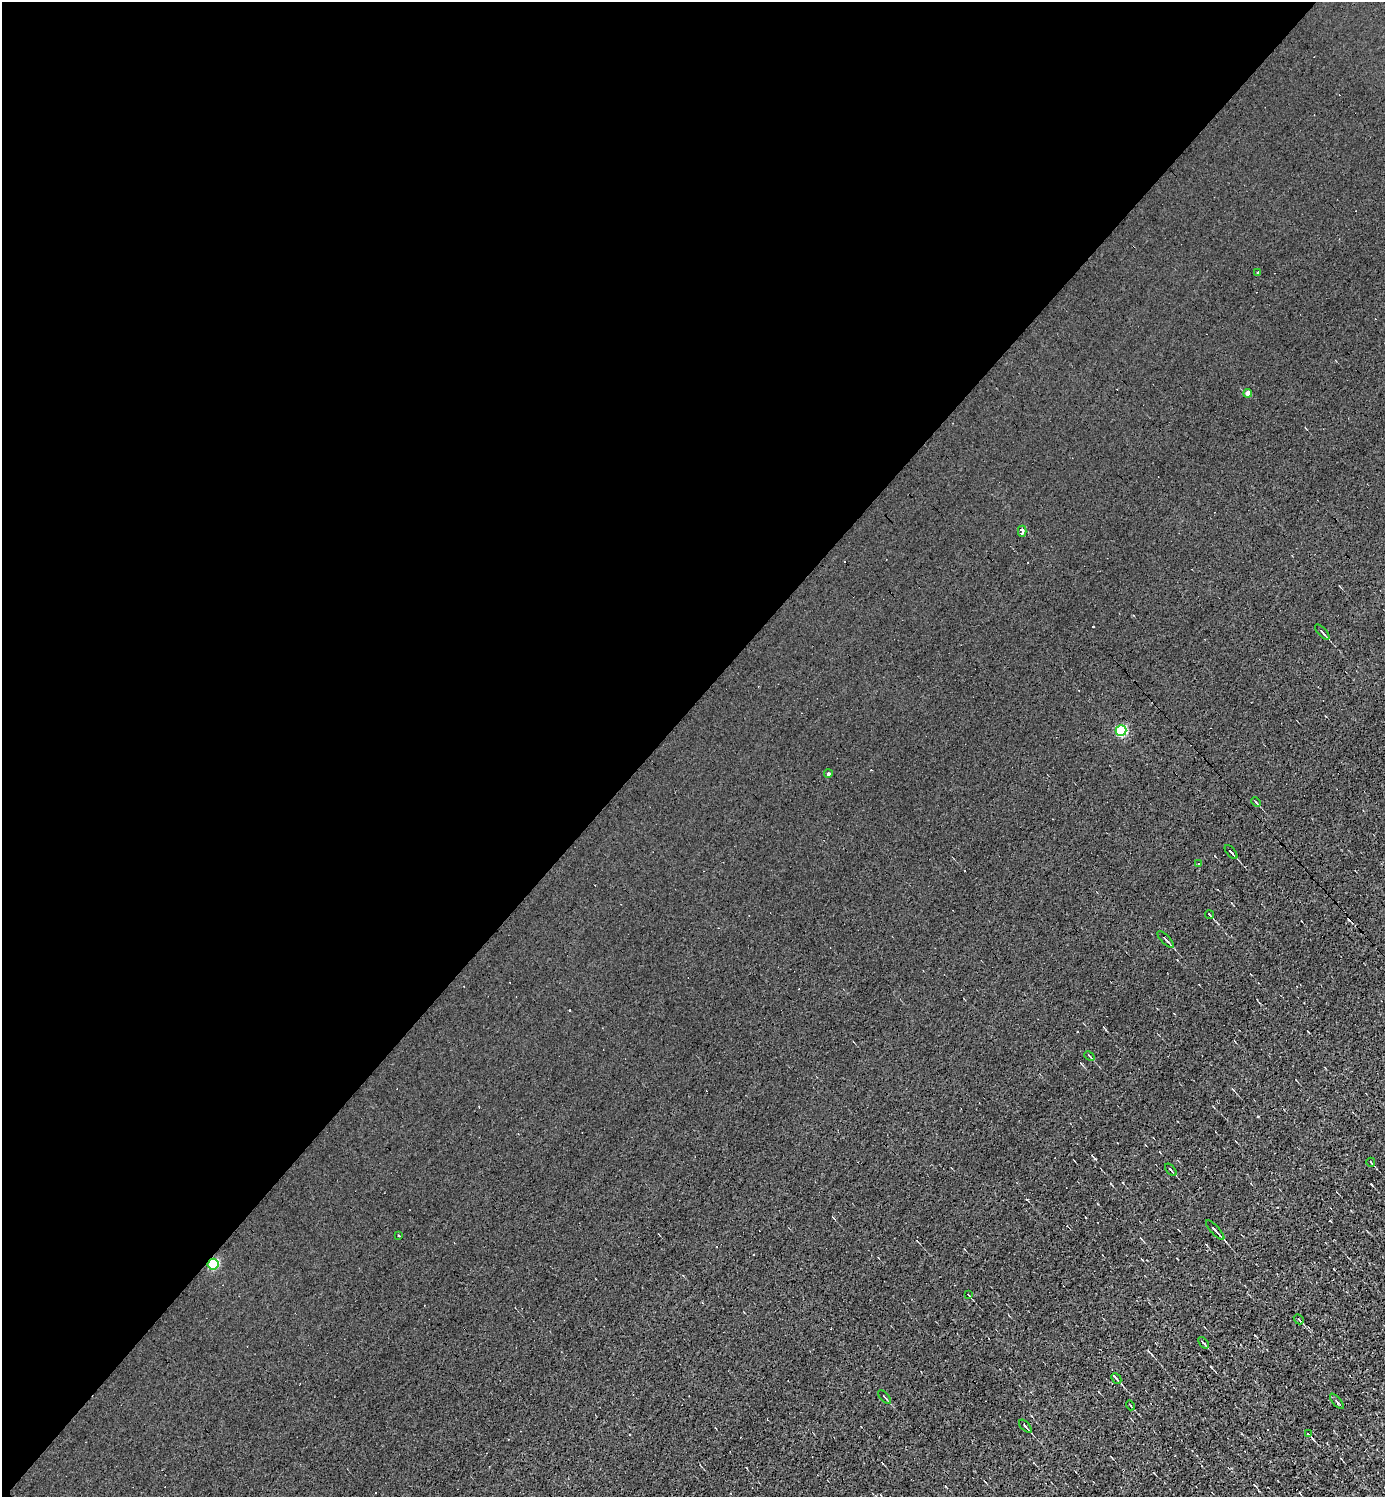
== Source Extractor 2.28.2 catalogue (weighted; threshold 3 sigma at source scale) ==
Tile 5 of 4 x 4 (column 1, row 2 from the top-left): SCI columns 296-1678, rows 2989-4483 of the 5978 x 5977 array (HDU 1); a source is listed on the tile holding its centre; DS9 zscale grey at full resolution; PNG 1387 x 1499 px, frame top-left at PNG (2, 2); each listed source drawn as its Kron ellipse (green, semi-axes under 4 px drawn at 4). Shown black and unused: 47% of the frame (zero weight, under 3 of 4 exposures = <1% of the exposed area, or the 3 px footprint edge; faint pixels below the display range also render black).
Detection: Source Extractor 2.28.2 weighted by HDU 2 'WHT'; one run over the whole footprint, this tile lists its part. Background 0.00236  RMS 0.01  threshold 0.0455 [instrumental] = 3 sigma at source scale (4.5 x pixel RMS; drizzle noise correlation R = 1.50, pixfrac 1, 0.05/0.05 arcsec/px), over >= 5 px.
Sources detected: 44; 18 cosmic-ray / hot-pixel residue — neither listed nor drawn; the other 26 listed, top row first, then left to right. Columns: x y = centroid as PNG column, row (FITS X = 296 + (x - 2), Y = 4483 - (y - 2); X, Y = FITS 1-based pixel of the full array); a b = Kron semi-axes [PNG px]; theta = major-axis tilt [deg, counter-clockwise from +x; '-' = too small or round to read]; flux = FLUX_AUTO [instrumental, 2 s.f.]
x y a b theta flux
1258 272 3 3 - 4.6
1248 393 4 4 - 6.8
1022 531 5 3 - 36
1322 632 9 2 -47 2.2
1121 731 5 5 - 91
828 774 4 4 - 1.6
1256 802 5 3 - 0.91
1231 852 8 2 -50 3.1
1198 864 3 2 - 0.61
1209 914 5 2 - 0.92
1166 939 11 3 -46 2.1
1089 1056 5 2 - 1.2
1371 1162 4 2 - 1
1171 1170 7 2 -49 1.5
1215 1230 13 2 -48 3.6
398 1235 3 3 - 4.7
213 1264 6 5 - 74
969 1295 3 2 - 0.81
1299 1319 5 3 - 1.6
1203 1343 6 3 -50 1.6
1116 1379 6 2 -49 1.6
885 1397 8 3 -48 1.8
1337 1401 9 2 -49 1.5
1131 1405 5 2 - 0.9
1025 1426 8 2 -48 2.1
1308 1434 4 3 - 1.4
Overlapping masked pixels (flux is a lower limit): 1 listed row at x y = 213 1264
Unlisted compact peaks at least as high as the median listed source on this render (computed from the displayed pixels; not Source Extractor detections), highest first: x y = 1095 1159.